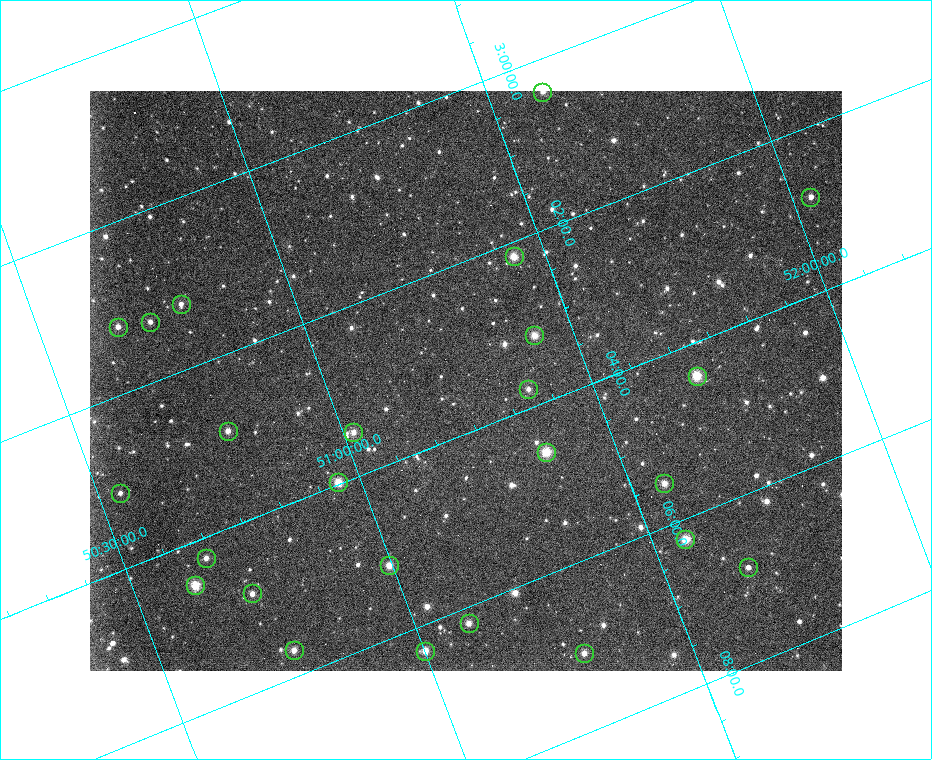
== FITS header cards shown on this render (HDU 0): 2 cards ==
NAXIS1  =                  752 / length of data axis 1
NAXIS2  =                  580 / length of data axis 2

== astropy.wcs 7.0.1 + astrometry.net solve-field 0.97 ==
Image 752 x 580 px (HDU 0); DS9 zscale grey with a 90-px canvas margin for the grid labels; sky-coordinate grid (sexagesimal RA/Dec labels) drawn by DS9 from the SOLVED WCS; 25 Tycho-2 reference stars matched to detected sources circled (green)
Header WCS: RA---TAN/DEC--TAN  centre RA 03:03:13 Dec +51:19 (45.80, +51.31 deg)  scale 7.39 x 7.13 arcsec/px (non-square pixels)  FOV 92.6' x 69.0'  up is -69 deg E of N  parity flipped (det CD > 0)
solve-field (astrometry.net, Tycho-2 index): SOLVED blind (the header's WCS was not the basis of the solution)
Solved WCS: RA---TAN-SIP/DEC--TAN-SIP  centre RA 03:03:23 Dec +51:16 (45.85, +51.27 deg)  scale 7.2 x 6.95 arcsec/px (non-square pixels)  FOV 90.2' x 67.2'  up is -69 deg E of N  parity flipped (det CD > 0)
** header WCS and blind solve DISAGREE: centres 3.21' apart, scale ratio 0.974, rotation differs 0 deg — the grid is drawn from the SOLVED WCS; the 'Header WCS' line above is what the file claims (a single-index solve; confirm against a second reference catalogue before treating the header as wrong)
Tycho-2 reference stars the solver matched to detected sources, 25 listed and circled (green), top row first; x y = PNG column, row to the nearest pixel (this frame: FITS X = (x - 90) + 1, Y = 580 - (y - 91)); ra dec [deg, ICRS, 3 dp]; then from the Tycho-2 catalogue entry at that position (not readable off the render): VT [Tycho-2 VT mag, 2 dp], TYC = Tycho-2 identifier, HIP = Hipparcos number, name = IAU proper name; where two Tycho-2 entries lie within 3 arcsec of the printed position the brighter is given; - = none
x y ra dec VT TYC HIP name
542 92 45.097 +51.605 10.04 3322-360-1 - -
810 197 45.709 +52.035 10.12 3322-1363-1 - -
514 256 45.543 +51.440 9.07 3322-669-1 14125 -
181 304 45.307 +50.785 10.33 3322-355-1 - -
150 322 45.324 +50.716 10.85 3322-30-1 - -
118 327 45.302 +50.652 10.16 3322-389-1 - -
534 335 45.795 +51.425 9.32 3322-616-1 - -
697 376 46.099 +51.700 9.39 3322-446-1 - -
528 389 45.943 +51.376 10.18 3322-800-1 - -
228 431 45.722 +50.786 9.85 3322-107-1 - -
353 432 45.867 +51.020 9.84 3322-2-1 - -
546 452 46.146 +51.366 9.12 3322-652-1 14309 -
338 482 45.992 +50.958 8.91 3322-223-1 14268 -
664 483 46.373 +51.564 9.69 3322-292-1 - -
120 493 45.778 +50.543 10.91 3318-717-1 - -
685 539 46.559 +51.564 8.63 3322-475-1 14425 -
206 558 46.059 +50.658 10.46 3322-866-1 - -
389 565 46.289 +50.994 9.41 3322-338-1 - -
748 567 46.714 +51.660 10.27 3322-678-1 - -
195 585 46.125 +50.619 9.70 3318-531-1 - -
252 593 46.212 +50.719 10.04 3322-915-1 - -
469 623 46.546 +51.102 9.84 3322-561-1 14420 -
294 650 46.421 +50.757 10.38 3322-385-1 - -
425 651 46.577 +51.001 10.34 3322-1411-1 - -
584 653 46.767 +51.295 10.10 3322-816-1 14490 -